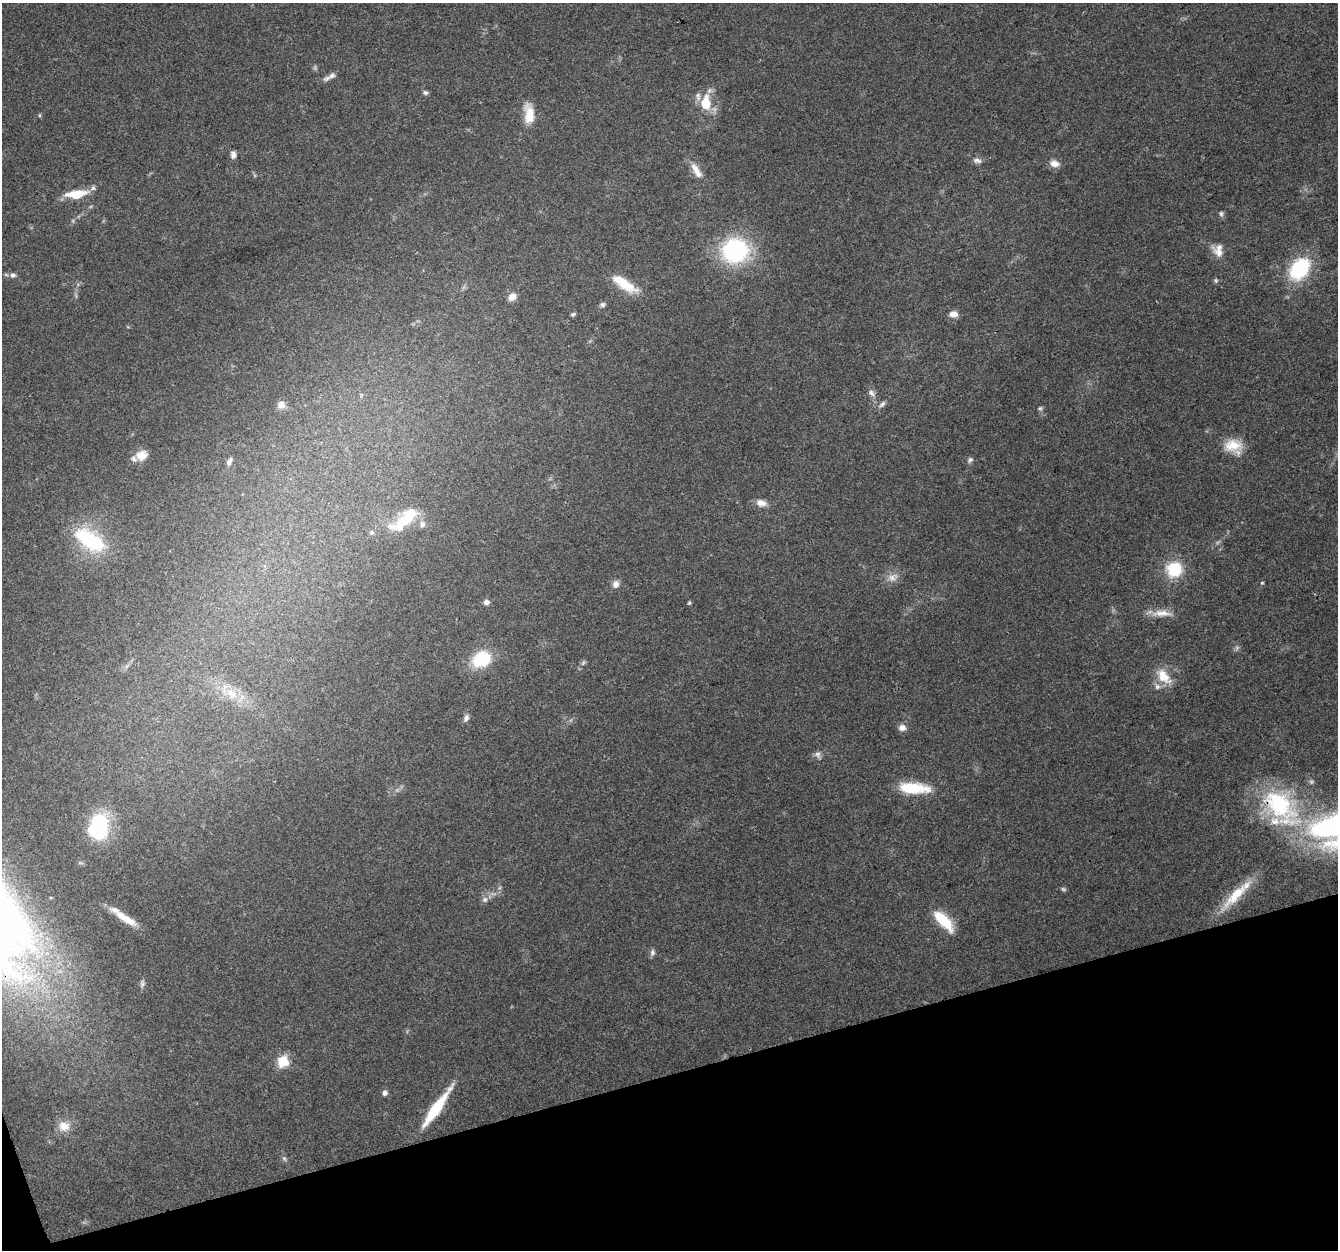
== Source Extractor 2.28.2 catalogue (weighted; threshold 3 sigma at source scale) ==
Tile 14 of 4 x 4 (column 2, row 4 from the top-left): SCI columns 1337-2672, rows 117-1364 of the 5345 x 5167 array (HDU 1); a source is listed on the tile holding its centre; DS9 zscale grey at full resolution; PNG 1340 x 1252 px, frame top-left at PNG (2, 3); no overlay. Shown black and unused: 14% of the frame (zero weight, under 3 of 4 exposures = <1% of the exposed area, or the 3 px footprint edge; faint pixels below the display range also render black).
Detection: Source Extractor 2.28.2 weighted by HDU 2 'WHT'; one run over the whole footprint, this tile lists its part. Background 0.0694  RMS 0.005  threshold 0.0225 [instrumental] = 3 sigma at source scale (4.5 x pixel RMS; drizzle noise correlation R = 1.50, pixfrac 1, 0.0396/0.0396 arcsec/px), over >= 5 px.
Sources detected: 72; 2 too faint to see at this stretch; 2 inside a brighter object's white glare — not listed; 6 inside a brighter listed object's ellipse — not listed separately; the other 62 listed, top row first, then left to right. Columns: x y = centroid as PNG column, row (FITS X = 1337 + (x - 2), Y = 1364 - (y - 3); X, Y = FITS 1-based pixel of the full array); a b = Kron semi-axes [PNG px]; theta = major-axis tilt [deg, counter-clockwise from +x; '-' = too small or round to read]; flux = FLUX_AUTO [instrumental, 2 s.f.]
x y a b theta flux
332 76 17 6 23 2.7
425 93 7 5 -16 1.2
706 103 24 14 90 13
529 114 23 11 -85 11
40 115 6 4 89 0.57
233 155 9 6 -89 2
977 161 13 7 -11 2.3
1054 163 12 8 -12 4.1
696 171 24 9 -59 5.7
76 194 26 9 7 12
1221 214 9 5 -82 1.1
735 250 26 23 9 62
1218 250 17 13 -81 5.8
1299 269 23 16 52 38
13 275 8 7 - 1.8
1216 280 7 6 - 0.9
624 284 34 11 -33 13
512 297 10 9 - 3.8
603 305 7 6 - 1.2
573 314 6 5 - 0.92
953 314 10 8 -1 3.4
872 393 12 7 -55 2.4
281 404 9 8 - 3.7
882 404 12 6 42 1.8
1040 408 6 5 - 0.84
1233 445 23 15 0 11
142 455 15 12 20 5.5
970 460 8 6 38 1.4
229 462 11 6 67 1.8
761 503 12 8 -14 4.2
406 519 31 15 42 16
422 524 8 7 - 2
371 532 6 6 - 0.9
94 542 34 19 -29 32
1174 569 12 12 - 26
892 577 17 10 23 4.4
1262 583 4 4 - 0.48
616 584 10 8 75 2.6
486 602 6 6 - 2.1
689 603 5 4 - 0.68
1162 613 29 9 0 6.5
481 659 24 19 27 20
1163 676 23 13 -48 11
232 693 19 11 -30 8.9
466 718 9 7 66 1.8
902 728 9 8 - 2.9
818 755 10 7 -53 1.9
913 788 33 11 -3 20
1280 807 64 37 -47 67
99 826 30 20 81 38
1063 889 7 5 -17 0.91
1236 895 49 12 47 16
485 899 8 8 - 1.8
125 918 30 7 -33 8.9
944 921 28 11 -47 17
652 952 9 6 85 1.5
142 983 10 6 87 1.4
283 1061 6 6 - 38
385 1093 6 6 - 1.8
436 1108 41 8 55 27
64 1126 16 14 -15 6.3
284 1158 7 5 -54 1
Overlapping masked pixels (flux is a lower limit): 1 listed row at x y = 1280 807